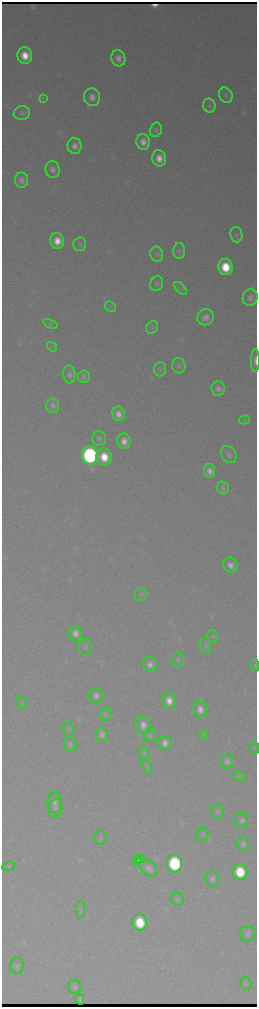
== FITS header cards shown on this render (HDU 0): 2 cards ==
NAXIS1  =                  510 / length of data axis 1
NAXIS2  =                 2010 / length of data axis 2

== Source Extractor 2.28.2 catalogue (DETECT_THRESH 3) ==
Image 510 x 2010 px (HDU 0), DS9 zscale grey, zoomed out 1/2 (1 PNG px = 2 x 2 image px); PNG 259 x 1009 px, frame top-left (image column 2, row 2010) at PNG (2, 2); each listed source drawn as its Kron ellipse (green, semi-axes under 4 px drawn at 4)
Background 3320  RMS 38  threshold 115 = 3 sigma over >= 5 px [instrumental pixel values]
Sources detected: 95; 2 cannot appear on this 1/2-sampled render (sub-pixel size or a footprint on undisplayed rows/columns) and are neither listed nor drawn; the other 93 listed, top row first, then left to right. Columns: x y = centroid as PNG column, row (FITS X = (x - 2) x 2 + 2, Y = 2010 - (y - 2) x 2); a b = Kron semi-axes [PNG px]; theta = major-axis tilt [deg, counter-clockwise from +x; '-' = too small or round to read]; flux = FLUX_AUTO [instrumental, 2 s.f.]
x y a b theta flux
25 55 8 7 - 2.0e+05
118 58 8 7 - 6.7e+04
226 95 8 6 -61 2.3e+04
92 97 9 8 - 7.2e+04
43 98 4 2 - 6.6e+03
209 105 7 6 - 2.2e+04
22 113 8 7 - 3.2e+04
156 130 7 6 - 2.1e+04
143 142 8 6 -79 8.5e+04
74 146 8 7 - 6.5e+04
159 158 8 7 - 1.2e+05
53 169 8 7 - 5.3e+04
22 180 8 6 -83 4.9e+04
236 235 8 6 -81 2.0e+04
57 241 8 7 - 1.5e+05
80 244 7 6 - 2.1e+04
179 251 8 6 88 2.2e+04
157 254 7 6 - 2.6e+04
225 267 8 7 - 3.5e+05
157 284 7 6 - 2.2e+04
181 288 8 3 -44 1.6e+04
250 297 8 7 - 4.4e+04
110 306 6 5 - 1.6e+04
205 317 8 7 - 7.0e+04
51 324 7 4 -21 1.5e+04
152 328 6 5 - 1.7e+04
52 347 5 4 - 1.2e+04
255 361 11 3 90 4.6e+04
179 366 8 6 -81 2.5e+04
160 369 7 6 - 2.3e+04
69 374 9 6 -85 4.6e+04
84 377 6 6 - 2.3e+04
218 389 7 6 - 4.3e+04
53 406 7 6 - 3.9e+04
118 414 7 6 - 7.8e+04
245 420 5 3 - 1.0e+04
99 439 7 7 - 2.6e+04
124 441 7 6 - 9.0e+04
229 454 9 7 -58 3.7e+04
90 455 9 8 - 3.7e+06
104 457 8 7 - 2.5e+05
209 471 7 5 -81 6.9e+04
223 488 7 5 -74 3.0e+04
230 565 7 7 - 6.4e+04
141 595 7 6 - 1.7e+04
75 633 7 6 - 6.7e+04
213 636 6 5 - 1.6e+04
205 645 8 5 -78 1.9e+04
86 647 8 6 -89 2.6e+04
178 660 7 5 -89 2.0e+04
150 665 7 6 - 6.1e+04
255 665 7 4 -86 1.6e+04
96 695 8 7 - 5.1e+04
169 701 8 6 -80 1.1e+05
22 703 7 4 -74 1.6e+04
200 709 8 7 - 7.8e+04
106 714 6 5 - 1.7e+04
143 725 9 7 -84 7.4e+04
69 729 8 5 -74 1.7e+04
204 734 4 4 - 1.2e+04
102 735 7 6 - 4.5e+04
150 736 6 6 - 2.0e+04
165 743 7 6 - 6.6e+04
70 744 7 6 - 2.6e+04
255 748 6 4 -84 1.1e+04
144 753 7 4 -59 1.4e+04
227 761 7 6 - 4.2e+04
147 766 8 4 -63 2.0e+04
239 776 6 3 -37 1.4e+04
55 802 11 7 89 5.4e+04
55 808 9 7 77 3.2e+04
218 811 7 6 - 2.3e+04
242 820 7 6 - 3.4e+04
202 834 7 6 - 2.0e+04
100 838 7 6 - 1.9e+04
243 844 7 6 - 3.5e+04
140 858 3 2 - 2.6e+04
138 860 3 1 - 1.3e+04
140 860 2 1 - 6.8e+03
136 863 2 2 - 1.6e+04
174 864 9 7 -83 1.2e+06
9 867 6 2 18 8.4e+03
148 868 10 7 -44 4.5e+04
240 872 8 7 - 4.2e+05
212 879 8 7 - 3.5e+04
177 899 7 6 - 1.9e+04
80 909 8 4 87 1.5e+04
140 922 8 7 - 4.1e+05
247 934 8 7 - 2.8e+04
17 966 8 6 84 2.6e+04
246 984 6 5 - 1.6e+04
74 987 7 6 - 2.4e+04
80 1000 5 4 - 8.8e+03
At the frame edge (FLAGS 8, measured only in part): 2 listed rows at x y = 255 361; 255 665
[2 sub-pixel or undisplayed-footprint detections neither listed nor drawn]